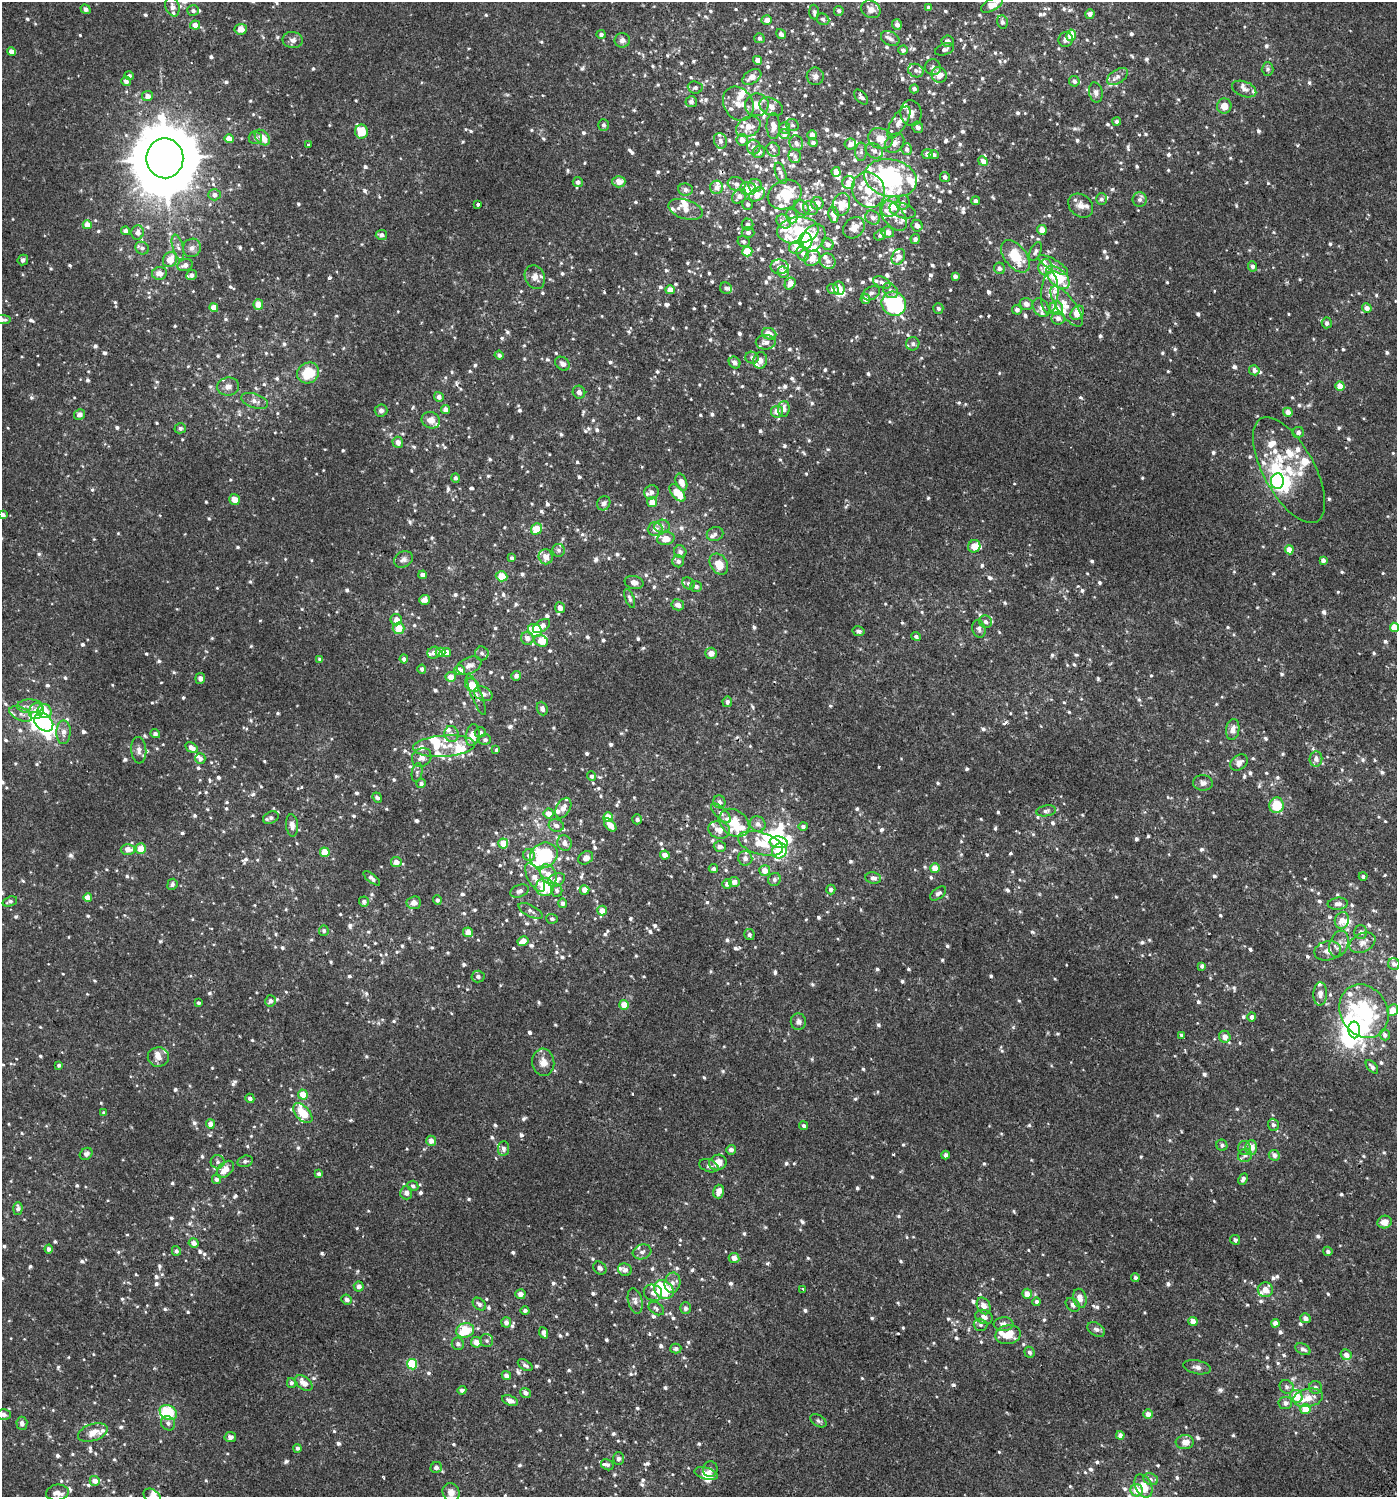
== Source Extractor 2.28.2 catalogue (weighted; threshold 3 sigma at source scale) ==
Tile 6 of 4 x 4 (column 2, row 2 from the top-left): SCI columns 1627-3021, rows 3037-4531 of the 6112 x 6088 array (HDU 1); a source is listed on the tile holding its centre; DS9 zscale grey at full resolution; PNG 1399 x 1499 px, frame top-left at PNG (2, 2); each listed source drawn as its Kron ellipse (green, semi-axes under 4 px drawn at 4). Shown black and unused: <1% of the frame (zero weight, under 2 of 3 exposures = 3% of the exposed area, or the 3 px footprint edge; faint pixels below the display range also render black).
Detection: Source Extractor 2.28.2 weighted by HDU 2 'WHT'; one run over the whole footprint, this tile lists its part. Background 0.00119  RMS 0.0027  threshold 0.0122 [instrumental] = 3 sigma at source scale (4.5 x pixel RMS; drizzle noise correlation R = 1.50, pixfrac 1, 0.0396/0.0396 arcsec/px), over >= 5 px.
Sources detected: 1464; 13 inside a brighter object's white glare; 2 cosmic-ray / hot-pixel residue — neither listed nor drawn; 134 inside a brighter listed object's ellipse — not listed separately; of the other 1315, all 500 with FLUX_AUTO >= 0.645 (the completeness limit of this list) listed and drawn (815 fainter detections not listed), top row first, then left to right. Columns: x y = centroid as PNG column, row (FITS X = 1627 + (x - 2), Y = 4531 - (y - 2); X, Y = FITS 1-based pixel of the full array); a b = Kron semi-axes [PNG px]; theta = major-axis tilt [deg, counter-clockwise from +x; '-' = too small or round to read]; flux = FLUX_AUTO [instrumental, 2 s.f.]
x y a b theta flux
992 5 12 6 28 3.3
172 7 10 7 -72 1.5
929 8 4 4 - 0.82
85 9 5 4 - 1.1
871 9 10 8 -33 1.8
193 11 6 5 - 0.67
839 11 5 5 - 0.7
814 12 7 5 -85 0.68
1090 14 5 5 - 1.1
823 19 6 5 - 0.77
767 20 5 4 - 1.6
1002 22 7 5 -76 0.67
195 25 5 4 - 2
897 25 5 5 - 1.1
241 29 6 5 - 2.2
601 34 4 4 - 0.74
781 34 5 4 - 1.1
1071 35 5 5 - 5.1
759 38 5 5 - 0.71
890 38 10 7 -28 1
293 40 10 8 -9 1.1
622 40 8 7 - 1.1
1066 40 7 7 - 1.1
948 41 6 5 - 1
945 49 10 5 20 0.82
903 50 4 4 - 0.79
11 52 4 4 - 1.6
758 60 4 4 - 1.8
933 67 8 7 - 0.82
1268 69 7 6 - 0.7
916 71 8 6 -26 0.8
939 75 8 7 - 2.2
129 76 5 4 - 0.72
815 76 8 8 - 1.1
752 77 10 6 32 2.3
1117 77 11 7 34 1.3
126 81 5 4 - 1
1074 81 5 5 - 0.87
695 87 7 6 - 0.74
914 89 4 4 - 0.87
1244 89 13 7 -21 1.3
1096 92 10 6 -78 1
147 96 5 5 - 1.5
861 97 9 5 -47 0.81
691 102 6 5 - 0.77
738 104 18 14 -59 3.8
757 105 12 11 - 3
1224 106 7 7 - 2.6
771 107 12 8 -25 1.8
911 113 13 10 -83 2
899 122 18 7 58 2.1
1117 122 4 4 - 0.72
603 125 6 5 - 0.7
792 125 7 6 - 0.69
773 126 13 6 -89 2.3
748 127 13 9 28 3.4
918 127 6 5 - 0.93
785 128 6 5 - 0.95
361 131 7 6 - 5.5
784 134 5 5 - 1.4
812 135 5 4 - 1.3
262 137 9 6 -47 3
255 138 7 6 - 0.74
880 138 12 10 -19 3.4
229 139 4 4 - 2.5
742 140 6 5 - 2
720 141 8 6 -72 0.86
796 143 7 6 - 0.98
813 143 4 4 - 0.8
895 143 11 8 46 1.6
850 144 6 5 - 1.4
309 145 3 3 - 2.6
754 147 7 6 - 1.1
907 149 6 5 - 0.81
773 150 7 6 - 0.79
874 151 9 7 -29 1.1
759 152 6 6 - 0.86
861 152 9 6 88 0.75
927 154 5 5 - 1.1
934 155 5 4 - 0.74
795 156 7 6 - 0.68
165 158 20 18 -89 2100
983 161 5 4 - 1.5
836 172 5 4 - 1.9
781 173 11 5 -71 0.82
945 177 5 5 - 0.88
891 178 26 18 -12 32
578 182 5 5 - 0.91
619 182 6 5 - 2.2
848 182 6 6 - 1.6
736 184 9 7 -17 1.3
755 186 7 6 - 1.8
717 187 7 6 - 1.7
748 189 8 6 -5 2.7
685 190 7 6 - 0.91
868 190 18 16 -61 6
757 194 8 6 34 2.9
214 195 6 5 - 1.1
785 195 17 14 26 7.9
739 196 8 6 48 1.6
1101 199 6 5 - 0.7
1140 199 7 7 - 0.79
976 201 4 4 - 0.88
817 203 6 6 - 1.5
903 203 7 6 - 1.2
478 204 4 3 - 1
748 204 6 5 - 0.77
841 204 11 8 76 2.9
1081 206 14 10 -42 1.8
891 207 11 8 53 6.7
802 208 9 6 -47 0.76
810 208 8 7 - 1.3
685 209 18 9 -17 2.8
902 210 13 7 -17 1.3
834 215 8 5 -81 2.3
792 216 7 5 -73 1.1
893 216 17 10 -53 2.5
873 217 8 6 -43 1.2
784 221 8 6 -37 1.5
748 224 6 6 - 0.88
87 225 4 4 - 2.2
917 226 6 5 - 1.2
854 228 12 9 43 2.6
798 230 20 13 6 6.2
1042 230 5 4 - 2.2
126 231 4 4 - 0.97
138 232 7 6 - 1.3
748 232 6 5 - 0.85
888 232 6 5 - 1.8
381 235 6 5 - 0.86
880 235 6 5 - 0.86
813 238 14 10 59 3.8
915 239 5 4 - 1
743 241 6 5 - 0.74
805 241 8 7 - 13
828 244 6 5 - 1.1
178 247 13 5 -74 0.94
142 248 7 6 - 0.87
192 248 9 9 - 1.2
796 248 7 6 - 1.9
747 251 5 5 - 7.6
1036 251 10 5 66 0.8
803 254 7 6 - 0.83
1015 256 18 11 -52 8.1
898 257 8 6 61 2.1
812 258 9 7 41 2.3
170 259 8 6 54 3.1
23 260 5 5 - 0.68
828 261 8 7 - 1.3
185 265 8 6 22 1.2
1053 265 17 5 -30 1.4
1253 266 5 4 - 0.77
780 267 9 7 -6 1.2
1046 267 8 7 - 2
1000 268 6 5 - 0.8
783 272 6 5 - 1.2
159 273 7 6 - 1.7
191 275 5 5 - 0.84
955 276 4 4 - 1
535 277 12 9 -66 1.8
1058 277 14 8 -43 12
882 282 9 5 -23 0.88
790 283 6 5 - 2.1
726 288 6 5 - 0.69
839 288 7 5 -82 2.1
833 289 6 4 -21 0.88
670 290 5 4 - 2.3
890 290 8 6 -46 0.97
871 293 9 6 28 0.91
1050 293 21 8 87 2.7
865 299 5 5 - 1.1
258 304 5 4 - 3.1
894 304 13 11 -39 31
1026 304 7 6 - 1.3
1066 306 24 9 -54 3.2
214 308 4 4 - 2.4
938 308 5 5 - 0.72
1041 308 10 7 -57 1.1
1056 308 7 6 - 2.9
1367 308 5 4 - 1.5
1017 310 5 5 - 0.93
1077 313 8 6 50 3.2
1058 318 6 6 - 1.4
2 320 9 4 0 1.1
1327 323 5 5 - 0.75
769 334 7 5 -23 2.1
766 342 10 7 2 1.5
913 344 7 6 - 0.83
499 355 4 4 - 0.67
752 358 7 6 - 0.8
760 360 8 7 - 1.5
735 363 6 5 - 1.1
562 364 8 6 -40 1.1
1254 370 5 5 - 0.96
308 373 11 10 - 7
1340 386 4 4 - 3.3
228 387 11 9 10 1.3
579 392 6 6 - 0.94
439 397 5 4 - 1.1
255 401 14 7 -19 1.5
446 409 4 4 - 1.5
784 409 8 6 86 1.3
381 411 6 6 - 0.78
777 412 6 6 - 2
1288 412 5 4 - 1.7
79 415 5 5 - 1.2
431 420 9 8 - 2
180 428 6 5 - 0.68
1298 432 6 5 - 0.94
398 442 5 5 - 1.6
1289 470 59 25 -61 14
455 478 5 4 - 0.71
1277 481 8 6 82 22
681 482 9 5 -70 2.4
651 492 7 7 - 1.1
677 493 10 5 -50 5.5
234 499 5 5 - 1.9
652 502 5 5 - 3
604 503 7 6 - 0.84
3 515 4 4 - 0.98
662 526 8 6 2 0.78
537 529 6 5 - 4.8
655 529 7 6 - 1.4
715 534 8 7 - 0.8
666 539 8 6 12 2.5
974 546 6 6 - 3.3
559 550 6 6 - 0.68
1289 550 4 4 - 2.7
680 552 6 6 - 0.8
546 557 7 7 - 2.2
512 558 4 4 - 0.75
404 559 10 7 31 1
1323 560 4 4 - 0.94
678 561 6 6 - 0.91
719 564 11 8 -57 4
423 575 4 4 - 1.3
502 576 6 5 - 4.9
634 582 9 6 -12 1.1
688 584 7 5 -46 0.65
696 586 6 5 - 0.85
630 598 10 4 -69 0.75
424 600 5 5 - 1.5
678 605 6 5 - 1.4
560 608 5 5 - 1.9
396 620 6 5 - 1.8
986 622 7 6 - 0.94
542 626 10 5 35 1.7
1394 627 4 4 - 3.6
399 628 6 6 - 3.8
979 629 9 6 -73 0.73
535 630 7 6 - 8.4
858 631 6 5 - 0.71
916 636 5 4 - 0.7
527 638 7 6 - 1.6
541 641 7 5 -28 3.2
441 652 5 4 - 2.7
434 653 6 5 - 1.2
446 653 4 4 - 2.3
482 653 7 6 - 0.74
711 653 6 5 - 2
320 659 4 4 - 0.84
404 659 4 4 - 0.8
469 665 13 8 23 1.5
422 669 4 4 - 0.82
460 670 5 5 - 2.5
516 676 5 5 - 0.93
451 677 5 5 - 2.3
200 678 5 5 - 1
472 685 8 6 -44 5
476 694 22 5 -68 1.4
483 694 10 6 -24 1.3
727 702 5 5 - 0.99
30 706 13 7 -1 1.4
542 709 7 5 -69 1
36 711 8 7 - 2.6
44 711 7 7 - 6.9
21 714 12 6 -24 1.4
44 722 11 8 -42 21
1233 729 10 6 81 1.6
63 732 12 7 88 1.6
480 732 5 5 - 0.69
155 734 5 4 - 0.73
451 734 8 7 - 1.2
473 735 11 7 79 2.9
485 740 6 5 - 0.74
444 746 31 10 4 5.4
191 748 7 4 -31 1.6
139 750 13 7 -85 1.4
496 750 4 3 - 0.94
422 757 10 9 - 1.9
200 759 5 5 - 1
1316 759 7 6 - 1.2
1239 763 9 7 38 1.4
417 772 9 5 80 0.7
592 776 5 4 - 0.74
421 783 5 4 - 0.66
1203 783 10 8 -7 1.2
377 798 5 4 - 0.73
719 802 6 6 - 1
1276 805 8 7 - 7
563 808 11 7 60 1.9
1046 811 10 5 9 0.76
549 813 5 5 - 2
721 813 13 5 -44 1.1
608 817 5 5 - 3.6
271 818 8 5 27 0.86
637 819 5 5 - 0.79
734 823 16 12 -37 7.9
758 824 8 7 - 1.2
292 825 11 6 -84 1.2
556 825 8 6 -17 0.95
610 825 7 4 -48 2.3
803 826 4 4 - 0.66
719 830 11 8 -20 2.3
779 842 9 5 -8 8.4
503 843 5 5 - 3.8
565 843 8 7 - 1.4
761 843 23 11 -17 5.5
720 847 6 5 - 1
128 849 7 5 1 2
141 849 5 5 - 3.4
779 851 8 7 - 13
325 852 5 4 - 4.4
529 855 6 6 - 1.2
544 855 14 12 32 21
665 855 5 4 - 1.8
586 858 8 6 34 1.5
745 858 7 7 - 1.3
396 862 5 5 - 1.6
713 868 5 4 - 0.72
935 868 5 5 - 3
765 871 5 5 - 2.5
548 874 11 7 -60 2.2
1363 876 4 4 - 0.66
372 878 10 4 -39 0.74
535 878 16 7 -61 2.4
873 878 8 6 -9 1.1
774 879 7 6 - 0.75
556 880 9 6 28 1.6
734 882 5 5 - 1.4
172 884 6 5 - 0.79
727 884 5 4 - 1.4
545 887 9 9 - 11
831 889 5 4 - 0.97
557 890 7 5 -75 0.69
584 890 5 4 - 2
520 891 9 6 21 1
938 893 9 5 39 0.78
88 898 4 4 - 2.8
437 900 4 4 - 0.66
10 901 7 4 19 0.69
364 902 5 5 - 0.88
414 903 7 6 - 1.5
563 903 5 4 - 0.81
1338 904 10 6 5 1.3
530 911 13 5 -27 0.93
602 911 5 5 - 2.5
552 919 6 5 - 0.64
1342 920 8 7 - 2.3
324 931 5 5 - 0.65
468 932 5 4 - 2.1
1361 932 7 6 - 0.83
749 935 5 5 - 0.66
523 941 6 4 29 2
1362 943 14 9 26 1.7
1339 944 14 9 72 1.9
1328 951 13 9 12 2
1394 964 6 5 - 1.1
1202 966 4 4 - 0.79
478 977 6 6 - 0.7
1320 994 12 7 87 1.4
270 1001 6 5 - 0.93
199 1003 3 3 - 0.65
624 1005 5 4 - 3.3
1393 1010 6 5 - 3
1364 1011 28 23 -60 28
1252 1017 4 4 - 1.2
798 1022 8 7 - 1
1354 1030 8 6 -86 29
1385 1035 5 5 - 1.1
1182 1036 4 3 - 1.7
1225 1037 6 5 - 1.7
158 1057 10 9 - 1.8
543 1062 13 11 -83 2.2
59 1065 4 3 - 0.66
1372 1067 8 4 -49 0.99
303 1094 5 5 - 3.7
250 1098 5 4 - 0.68
104 1113 4 3 - 0.66
303 1113 12 7 -48 4.8
210 1124 4 4 - 1.4
1273 1125 6 5 - 0.81
804 1126 4 4 - 0.69
431 1141 5 5 - 1.6
1222 1145 6 5 - 0.7
1244 1148 7 6 - 0.82
1251 1148 7 6 - 2.8
503 1149 7 5 84 0.93
731 1150 5 5 - 1
86 1154 7 5 38 0.95
945 1155 4 3 - 0.79
1245 1155 7 6 - 1.1
1274 1155 5 5 - 1.2
245 1161 8 5 14 0.65
218 1162 7 7 - 0.78
718 1162 9 7 19 3.2
709 1166 10 6 -19 0.87
225 1169 10 6 44 2.7
319 1174 4 4 - 0.77
216 1179 5 4 - 0.72
1243 1179 6 4 62 0.76
413 1186 5 5 - 0.68
719 1191 7 5 75 1.9
406 1193 6 6 - 1.2
18 1209 6 5 - 0.89
1384 1222 7 6 - 2.3
1235 1240 5 4 - 0.66
194 1243 5 4 - 1.6
49 1249 4 4 - 1.1
176 1251 5 4 - 0.72
1328 1251 5 4 - 0.73
642 1252 9 7 17 1.1
734 1258 5 5 - 1.9
600 1268 7 6 - 0.73
625 1270 7 6 - 0.99
1135 1278 4 4 - 0.67
672 1283 10 8 77 1.2
359 1286 5 5 - 1.1
803 1289 3 3 - 1
664 1290 11 8 -39 17
1265 1290 7 7 - 2.5
653 1293 9 8 - 1.6
520 1294 5 5 - 1.3
1027 1294 5 5 - 2.2
1080 1298 10 6 -75 2.1
347 1299 5 5 - 1.2
635 1301 13 7 -77 1.3
1037 1302 4 4 - 0.79
479 1304 7 5 -41 0.81
1073 1305 8 6 -44 0.89
984 1306 9 6 -63 1.8
685 1308 6 5 - 0.73
656 1309 8 5 -35 0.72
525 1310 4 4 - 0.71
984 1317 9 7 -20 1.4
1305 1318 5 5 - 1.4
1193 1321 5 4 - 1.8
506 1322 5 5 - 1.1
1275 1323 4 4 - 1.4
1003 1324 10 7 5 1.4
980 1325 7 6 - 0.68
1096 1329 9 6 -30 0.87
465 1330 9 7 16 8.4
543 1333 6 4 -68 1.1
1008 1335 13 9 11 4.4
487 1341 6 6 - 0.71
476 1342 5 5 - 2.2
458 1344 6 6 - 0.95
676 1349 5 5 - 0.76
1303 1349 8 5 -27 0.92
1029 1352 5 5 - 0.77
1346 1355 5 5 - 1.7
412 1364 5 5 - 12
525 1365 8 4 -33 0.71
1197 1367 14 6 -12 1.2
506 1376 5 4 - 1.1
291 1383 5 4 - 0.65
304 1383 10 6 -40 2.5
1287 1387 7 6 - 0.84
1315 1387 6 6 - 0.78
462 1390 4 4 - 0.89
525 1393 5 5 - 0.99
1296 1396 7 6 - 5.4
1308 1398 15 9 10 3
510 1401 8 5 -22 1.4
1285 1403 7 6 - 1.1
1305 1409 5 5 - 5.1
168 1413 9 7 -33 11
1148 1414 4 4 - 1.7
3 1415 7 5 -1 0.75
818 1421 9 5 -33 0.66
22 1423 6 5 - 0.88
168 1423 7 6 - 0.88
93 1432 15 8 18 2.7
1120 1435 4 4 - 1.3
230 1437 5 5 - 1
1185 1442 9 7 5 2.1
297 1448 4 4 - 0.67
618 1459 6 5 - 0.83
607 1465 6 5 - 0.65
436 1467 6 5 - 0.99
710 1469 8 7 - 0.91
706 1474 12 6 -15 3
1151 1479 7 5 -25 0.68
95 1481 5 5 - 1.7
1143 1486 12 8 -63 3.9
1137 1490 6 6 - 3.5
451 1492 9 8 - 1.7
57 1493 11 8 6 1.4
152 1496 10 6 -35 1.8
Overlapping masked pixels (flux is a lower limit): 1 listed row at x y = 165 158
Isophote crosses this tile's border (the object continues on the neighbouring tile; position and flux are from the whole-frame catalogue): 7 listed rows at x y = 992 5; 193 11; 2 320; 3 515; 1394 627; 3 1415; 152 1496